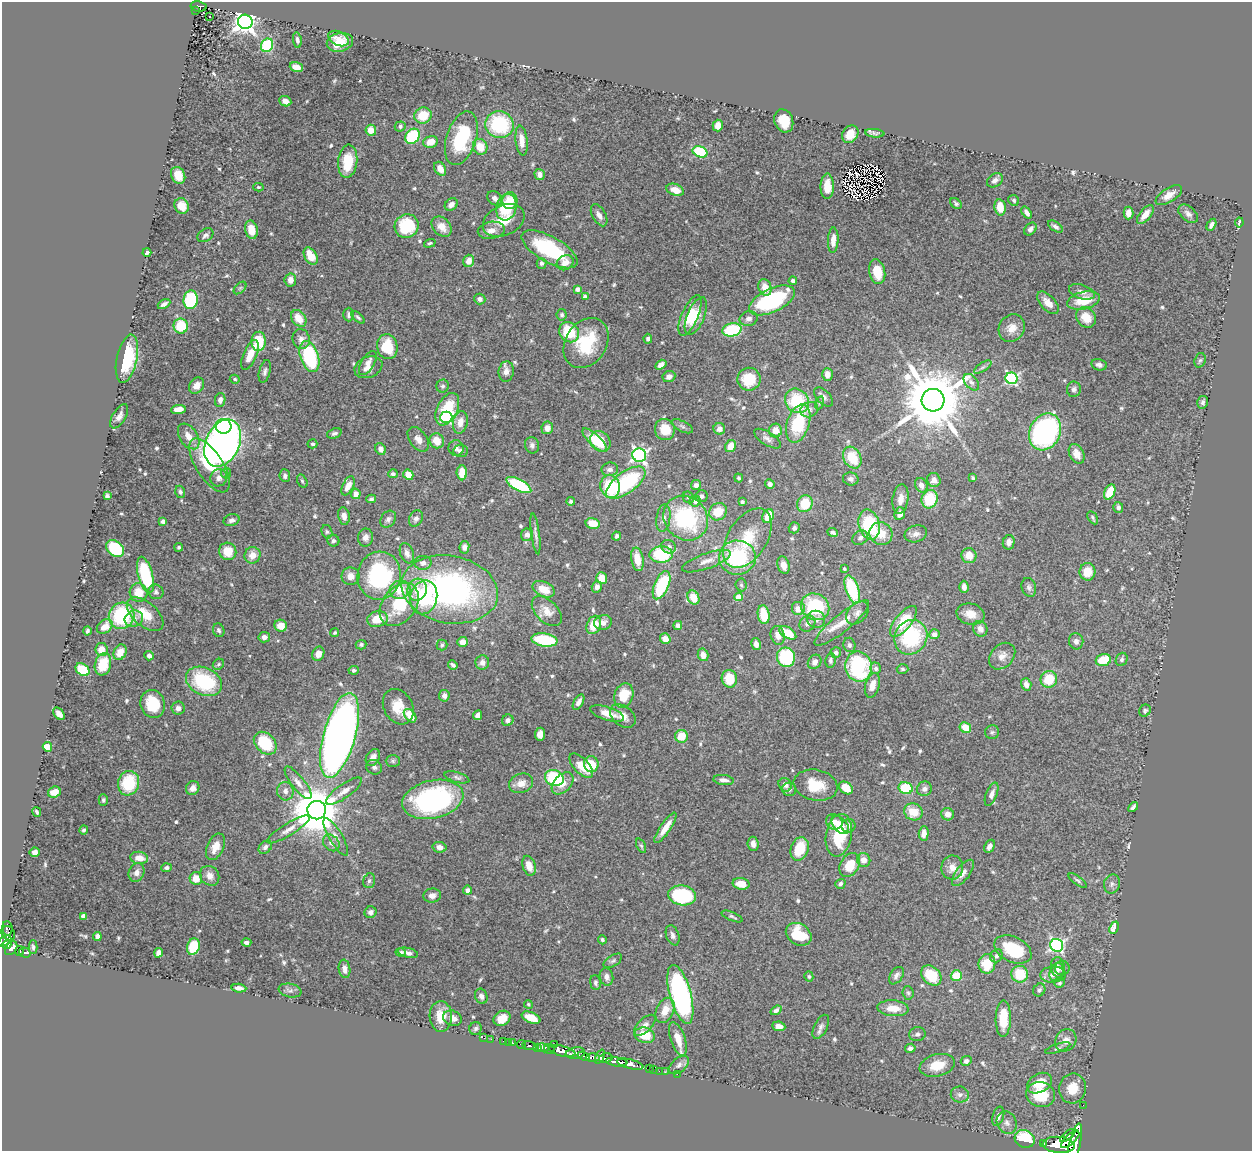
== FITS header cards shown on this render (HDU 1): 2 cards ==
NAXIS1  =                 1250
NAXIS2  =                 1149

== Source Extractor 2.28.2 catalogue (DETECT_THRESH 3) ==
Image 1250 x 1149 px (HDU 1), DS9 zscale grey, 1 PNG px = 1 image px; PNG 1254 x 1153 px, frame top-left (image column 1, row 1149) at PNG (2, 2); each listed source drawn as its Kron ellipse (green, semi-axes under 4 px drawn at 4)
Background 3.17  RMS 0.044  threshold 0.132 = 3 sigma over >= 5 px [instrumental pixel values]
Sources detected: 614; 1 with non-positive FLUX_AUTO (blend fragments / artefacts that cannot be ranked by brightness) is neither listed nor drawn; of the other 613, the 500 brightest by FLUX_AUTO listed and drawn (113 fainter detections omitted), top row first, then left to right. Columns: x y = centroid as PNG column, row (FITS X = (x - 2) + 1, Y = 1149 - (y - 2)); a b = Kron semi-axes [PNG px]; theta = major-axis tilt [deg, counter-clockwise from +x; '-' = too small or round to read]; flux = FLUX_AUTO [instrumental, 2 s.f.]
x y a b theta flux
199 6 8 5 -8 230
196 11 3 2 - 23
210 17 3 3 - 8.2
245 22 7 7 - 2100
338 39 11 7 -26 21
297 40 7 4 -80 8.5
340 42 13 9 13 53
267 45 7 6 - 200
296 67 7 4 -18 27
285 101 6 5 - 20
423 115 9 8 - 68
784 121 12 9 -69 54
499 125 14 13 - 240
718 125 6 5 - 24
400 126 5 5 - 8
371 130 5 5 - 36
875 133 9 4 -7 8.1
850 134 9 7 53 41
412 136 8 6 53 200
461 138 28 15 72 190
522 141 15 6 -84 28
430 142 7 6 - 34
480 147 8 7 - 55
700 152 7 5 -22 140
348 161 16 9 84 100
440 169 7 5 -57 28
540 174 5 5 - 15
178 175 9 6 -62 41
995 180 8 6 36 12
827 186 12 6 89 40
258 187 5 4 - 5
675 190 9 5 -21 37
1169 195 15 7 32 26
495 198 8 6 -42 13
1014 200 6 5 - 6.8
510 201 8 7 - 46
956 203 6 4 -44 6.2
451 204 7 5 39 16
182 206 8 7 - 34
506 207 13 10 76 130
1000 207 8 5 -80 49
1027 213 7 4 -53 11
1128 213 6 5 - 25
1145 214 11 5 51 34
1188 214 11 7 -41 13
599 215 12 6 -60 19
504 220 22 15 25 72
1239 222 5 2 - 5.2
1211 225 6 4 60 12
407 226 12 11 - 150
441 227 11 8 -47 35
1055 227 8 4 -33 9.1
1030 229 7 5 44 12
251 230 9 6 -77 45
491 230 13 8 10 24
205 235 8 6 32 10
833 240 13 5 87 29
430 243 6 4 18 5.5
550 249 31 13 -29 210
147 252 4 3 - 8.3
311 256 9 6 -59 52
469 261 6 5 - 22
541 263 5 5 - 8.5
565 263 9 7 30 24
877 272 12 8 -79 62
290 280 6 5 - 21
793 281 4 4 - 8.5
765 287 8 6 -70 37
240 288 7 4 45 5.2
577 289 4 4 - 17
1082 292 13 7 -17 16
585 297 4 4 - 17
480 299 6 5 - 13
191 300 9 7 85 250
772 300 24 11 25 320
1084 301 17 8 13 76
1048 303 14 7 -47 31
164 304 7 3 28 9.8
349 315 7 5 -90 8.4
562 315 5 5 - 7.1
690 315 22 8 67 62
696 316 20 8 67 66
358 317 8 4 -42 5.8
1086 317 11 9 -49 53
299 318 9 6 -51 46
749 319 9 7 14 15
181 326 7 7 - 89
1012 328 14 12 53 35
732 330 10 6 12 170
569 332 11 9 -47 120
301 339 10 8 -76 19
648 339 5 4 - 8.2
259 341 9 7 87 97
586 343 27 20 57 150
387 347 12 10 -77 93
250 355 16 6 67 40
309 357 16 9 -72 270
127 359 24 10 78 120
1200 360 7 5 71 6.3
368 363 13 6 58 20
661 365 6 4 32 16
1099 365 8 5 -13 11
368 367 14 10 22 28
983 367 10 4 33 7.7
265 371 11 5 75 10
506 371 10 7 82 22
827 374 6 5 - 26
669 377 6 5 - 15
1011 378 6 6 - 460
235 379 5 4 - 5.3
749 379 11 11 - 88
971 382 9 6 -49 11
197 386 9 7 53 24
443 386 6 6 - 7
1074 389 8 7 - 9.1
823 397 12 6 -46 13
220 400 7 5 80 13
933 400 11 11 - 29000
797 401 13 11 -49 160
1203 402 6 5 - 8
819 403 6 4 71 5
178 409 7 4 7 37
447 409 17 10 64 110
809 410 9 7 25 14
119 416 13 6 59 16
446 417 6 5 - 350
460 422 11 7 78 29
798 423 20 11 71 160
223 426 8 7 - 470
682 426 12 5 -26 9
547 428 6 6 - 19
719 429 6 5 - 21
665 430 10 10 - 61
775 431 7 6 - 32
1045 432 19 15 63 600
334 433 8 5 20 7.8
189 436 14 8 -56 32
418 439 14 8 -54 21
767 439 15 6 -32 14
595 440 16 5 -43 67
437 441 8 7 - 42
600 441 11 9 -42 100
223 443 25 17 65 2300
312 444 5 4 - 6.9
532 445 8 7 - 11
730 446 6 5 - 33
456 448 8 7 - 11
381 449 6 5 - 16
461 451 7 6 - 13
1077 454 10 7 -63 25
639 455 7 6 - 760
852 458 11 8 -62 84
209 465 31 13 -57 140
610 469 8 6 9 12
226 473 5 5 - 6.9
462 473 7 5 -88 48
393 474 5 4 - 6.3
408 475 5 5 - 34
285 476 6 5 - 11
219 478 9 8 - 15
739 478 4 4 - 6.4
973 478 4 3 - 5.1
851 479 8 6 -12 14
934 480 7 6 - 20
302 481 7 4 -59 5.3
626 483 23 10 36 290
770 484 5 4 - 10
519 485 14 5 -28 190
696 485 5 5 - 10
921 485 7 6 - 19
348 486 10 5 63 29
610 486 12 9 -79 130
180 492 6 5 - 7.4
1110 492 8 5 65 80
356 494 5 5 - 22
107 496 4 4 - 5.8
702 496 6 6 - 10
688 497 6 5 - 5.4
371 499 5 4 - 6.1
900 499 15 8 81 29
930 499 9 8 - 120
571 501 4 3 - 8
695 501 5 5 - 18
742 502 4 4 - 5.5
805 504 9 7 61 78
1118 507 5 5 - 9.4
718 512 9 8 - 64
900 514 6 5 - 19
344 516 9 6 -79 19
768 516 7 5 64 61
663 518 13 7 83 16
686 518 23 21 -48 310
1093 518 7 4 -60 6
388 519 9 7 52 12
416 519 8 6 61 11
232 520 8 5 17 9.5
163 521 4 4 - 9.4
593 523 7 5 -13 53
869 525 15 10 -75 200
794 528 5 5 - 10
327 532 7 5 -75 6.5
833 532 5 4 - 9.2
535 534 20 4 -82 12
881 534 12 11 - 53
916 534 11 8 16 17
527 535 6 6 - 15
616 536 4 3 - 7.2
365 537 9 7 80 16
747 538 33 19 58 120
860 538 8 6 34 12
333 541 6 6 - 7.3
1009 542 7 5 78 15
179 547 4 4 - 5.5
464 547 6 5 - 12
669 547 7 6 - 10
115 548 10 7 -41 140
228 551 9 8 - 57
407 553 10 6 -70 19
661 554 11 8 3 170
252 555 8 8 - 30
969 556 7 7 - 36
737 558 18 17 - 240
637 559 12 6 -80 46
706 561 25 7 20 31
423 563 8 7 - 15
783 565 9 6 -72 23
844 569 3 3 - 5.8
1087 572 9 8 - 52
145 575 18 7 -76 200
350 576 9 8 - 24
379 576 24 21 81 370
602 578 6 5 - 41
662 585 15 7 67 190
741 585 6 5 - 5.3
597 587 6 5 - 14
964 587 6 4 -89 15
1029 587 10 7 -73 10
450 589 49 33 -10 880
544 589 12 7 -25 46
400 590 10 9 - 55
417 590 11 9 74 38
852 590 15 6 -71 180
156 592 7 7 - 8.7
139 593 9 9 - 51
424 597 17 13 76 160
693 597 7 5 -62 55
739 597 4 4 - 64
399 605 24 16 52 140
815 607 14 13 - 180
798 609 7 7 - 30
547 611 18 11 -44 39
857 613 13 9 46 17
145 614 22 12 -40 60
970 614 14 10 -14 37
764 615 9 6 -81 72
122 616 13 12 - 220
134 619 9 8 - 21
378 619 10 8 14 58
816 619 9 8 - 16
903 621 19 8 51 99
603 622 9 7 15 17
842 623 34 9 39 52
807 624 9 7 47 17
594 625 9 7 68 66
678 625 4 4 - 13
281 626 6 6 - 39
105 627 8 6 34 35
980 629 8 7 - 19
219 630 7 5 -69 7.2
87 631 4 3 - 6.5
335 632 4 3 - 5.1
788 633 9 5 -31 69
934 634 5 5 - 21
778 635 9 7 -75 21
264 637 6 5 - 17
911 637 18 16 58 260
665 639 5 5 - 37
544 640 13 6 -8 170
1076 641 8 7 - 13
462 642 5 5 - 23
756 644 6 4 -79 14
361 645 5 4 - 6.5
442 645 5 5 - 5.4
849 645 7 6 - 7.2
101 649 6 6 - 30
120 652 8 6 63 37
836 652 5 5 - 8.6
318 654 7 6 - 27
703 655 6 5 - 22
149 656 4 4 - 13
1002 656 15 11 47 26
786 657 10 9 - 170
1122 659 7 5 66 7.6
831 660 7 5 84 7.2
1103 660 8 6 15 76
482 662 7 7 - 18
815 662 8 6 53 16
103 664 11 8 74 80
218 664 6 5 - 5.1
453 665 5 3 - 7.3
858 666 15 13 -78 270
876 668 6 5 - 8.9
902 669 6 4 -3 5.5
83 670 7 5 -37 120
354 670 5 4 - 6.6
729 679 9 7 -79 75
1049 679 8 8 - 81
204 681 19 13 -26 210
1026 684 6 5 - 18
872 685 12 7 74 28
624 695 12 9 73 82
444 696 6 5 - 12
578 702 8 4 60 13
153 704 14 12 -73 92
398 707 18 14 -61 58
178 708 6 6 - 12
1145 711 6 5 - 5.6
607 713 17 6 -17 40
59 714 7 4 -49 16
478 715 5 4 - 15
410 716 8 5 -50 48
623 716 14 10 -39 29
508 720 6 5 - 12
965 728 6 5 - 54
992 732 7 7 - 7
540 734 6 5 - 25
339 735 44 16 74 2800
682 736 6 6 - 55
265 743 13 9 -45 130
47 747 5 4 - 56
373 757 9 6 61 18
393 761 7 6 - 6.1
591 764 8 7 - 77
581 766 15 7 -47 47
374 767 8 7 - 11
457 777 13 5 -16 8.3
554 778 9 8 - 200
724 780 10 5 -7 14
129 783 12 10 72 130
298 783 20 6 -52 23
521 783 12 9 22 28
563 783 13 8 45 29
785 785 7 6 - 14
816 785 22 15 -11 80
193 788 7 6 - 18
846 788 8 5 -37 48
906 788 7 6 - 110
789 789 7 6 - 10
924 789 7 7 - 13
285 791 9 8 - 16
344 791 21 7 35 24
54 792 6 5 - 37
992 794 12 5 69 16
433 799 31 19 12 510
103 800 6 4 -89 6.4
1133 807 6 3 47 8.7
317 810 9 9 - 16000
37 812 5 3 - 5.5
913 812 9 8 - 52
948 814 6 6 - 20
834 822 8 7 - 24
840 825 11 6 -47 30
848 826 7 6 - 12
665 828 18 5 56 36
288 829 24 6 32 25
84 830 5 4 - 5.9
924 833 7 5 88 19
839 835 21 13 80 150
336 837 21 6 -59 21
331 843 9 7 -44 13
753 844 7 5 -85 17
641 846 8 4 -64 5.3
989 846 7 5 63 14
215 847 14 8 66 37
265 847 7 5 47 10
439 847 7 5 -13 17
800 849 12 8 70 91
35 852 5 4 - 16
139 858 9 6 -8 34
864 860 7 6 - 27
850 865 13 9 57 67
529 866 10 6 -72 30
167 868 5 4 - 6.9
952 868 12 11 - 25
137 872 10 7 68 17
963 873 16 7 52 23
210 876 10 9 - 24
196 878 6 6 - 41
1078 880 11 4 -36 6.6
369 881 7 5 74 7
741 884 8 5 -9 36
840 884 5 4 - 8.3
1112 884 9 8 - 12
467 890 4 4 - 9.5
682 895 14 10 -8 230
432 896 9 7 5 18
370 912 6 5 - 14
83 916 4 4 - 20
732 916 11 4 -22 6.1
7 928 7 5 -84 340
1114 928 6 4 68 32
8 933 8 6 -50 860
799 934 14 10 -34 89
673 935 10 6 -70 11
97 936 4 4 - 14
602 940 4 4 - 6.6
5 941 7 4 33 1400
246 942 5 3 - 9.3
7 945 4 3 - 1100
1056 945 6 6 - 590
33 947 7 4 -89 6
193 947 8 6 73 100
11 948 7 5 52 1600
1013 950 20 12 -26 140
20 951 5 3 - 770
25 952 6 5 - 540
401 952 5 4 - 6.8
158 953 5 4 - 13
408 953 10 5 -13 13
996 956 7 6 - 7.8
613 961 10 5 32 8.4
987 964 10 8 81 74
1058 967 10 7 -80 13
1062 968 7 7 - 10
344 969 9 5 -82 16
1056 972 9 6 66 11
1020 974 8 8 - 94
931 975 11 8 -43 88
1053 975 13 8 5 19
809 976 5 4 - 4.9
896 976 10 6 55 11
956 976 5 5 - 79
606 977 9 6 -77 14
595 983 7 5 -83 7.2
1059 983 5 5 - 5.4
239 988 7 4 -6 12
1039 990 7 5 55 7.8
290 991 11 6 -11 9.7
908 993 6 5 - 5.7
680 994 30 10 -75 710
481 996 8 6 -67 13
528 1004 4 4 - 5.4
893 1008 16 8 -4 43
665 1010 13 8 65 41
776 1010 6 4 35 9.6
441 1016 15 11 -88 53
452 1018 9 7 -21 23
502 1018 9 7 33 37
531 1018 10 5 -22 57
1003 1019 18 7 89 82
645 1025 13 6 44 17
779 1026 6 4 -8 21
821 1027 13 6 63 13
476 1028 6 6 - 8
917 1034 8 7 - 9
645 1035 10 7 -15 66
484 1038 3 2 - 18
491 1039 2 2 - 29
678 1039 17 7 -71 46
1066 1040 12 10 54 24
503 1041 2 2 - 41
508 1042 2 2 - 32
512 1043 3 3 - 160
521 1045 4 3 - 740
555 1045 3 3 - 840
530 1046 7 3 -8 780
537 1048 4 3 - 1500
543 1048 5 4 - 3400
910 1048 5 4 - 10
1058 1048 13 4 19 7.9
549 1049 6 4 -39 2800
562 1051 13 5 -15 9400
575 1053 10 5 9 3100
583 1056 6 3 -20 1500
593 1057 7 3 0 2800
600 1057 7 3 66 1100
606 1058 7 4 11 1500
966 1061 6 4 26 10
617 1062 11 4 -7 5300
630 1064 13 4 -14 4000
679 1065 12 7 40 13
937 1065 18 11 14 57
649 1069 3 2 - 92
653 1069 2 2 - 50
659 1071 2 2 - 33
665 1072 2 2 - 41
677 1074 2 2 - 35
1039 1083 13 9 28 59
1072 1088 15 13 79 52
960 1094 9 8 - 13
1041 1095 14 12 -15 98
1083 1105 2 2 - 33
998 1116 10 5 74 15
1007 1123 11 9 -65 20
1068 1136 9 4 38 2800
1025 1139 10 8 -25 140
1070 1139 11 5 43 6800
1044 1144 3 3 - 270
1075 1144 21 5 78 15000
1059 1145 16 8 -4 15000
At the frame edge (FLAGS 8, measured only in part): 1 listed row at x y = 1075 1144
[113 fainter detections neither listed nor drawn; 1 non-positive-flux detection neither listed nor drawn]